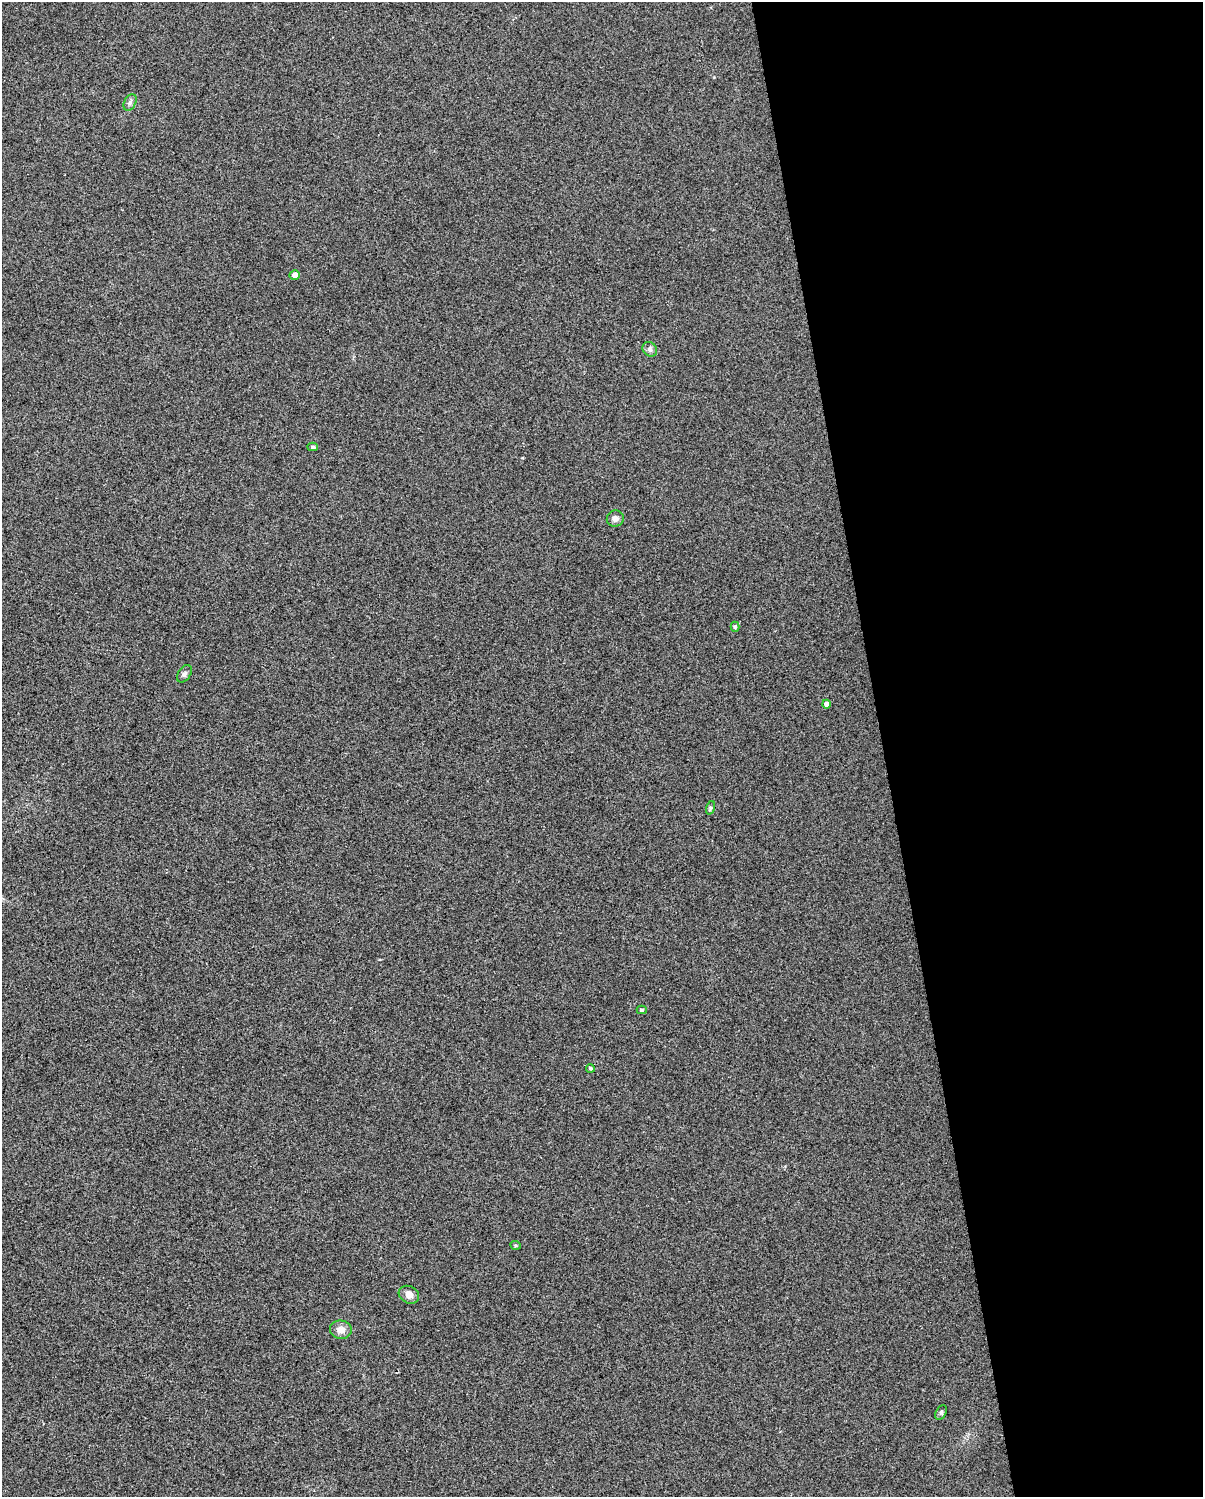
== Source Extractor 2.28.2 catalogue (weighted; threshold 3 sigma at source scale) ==
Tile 8 of 4 x 3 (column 4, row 2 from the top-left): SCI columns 3604-4804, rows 1516-3010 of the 4804 x 4570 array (HDU 1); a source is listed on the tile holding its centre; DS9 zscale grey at full resolution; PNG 1205 x 1499 px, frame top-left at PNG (2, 2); each listed source drawn as its Kron ellipse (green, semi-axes under 4 px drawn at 4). Shown black and unused: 27% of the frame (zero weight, under 3 of 5 exposures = <1% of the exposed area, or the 3 px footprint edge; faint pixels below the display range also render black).
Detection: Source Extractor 2.28.2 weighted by HDU 2 'WHT'; one run over the whole footprint, this tile lists its part. Background 0.0255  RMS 0.035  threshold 0.156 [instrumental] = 3 sigma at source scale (4.5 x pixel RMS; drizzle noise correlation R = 1.50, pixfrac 1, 0.0396/0.0396 arcsec/px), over >= 5 px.
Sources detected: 15; all 15 listed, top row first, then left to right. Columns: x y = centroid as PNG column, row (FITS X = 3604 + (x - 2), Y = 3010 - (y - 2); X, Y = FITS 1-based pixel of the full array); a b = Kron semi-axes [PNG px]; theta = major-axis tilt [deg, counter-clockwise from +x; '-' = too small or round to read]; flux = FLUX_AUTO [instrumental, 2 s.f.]
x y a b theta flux
130 102 9 5 63 10
295 275 5 4 - 18
650 349 8 6 -45 10
313 447 5 4 - 6.3
615 519 8 8 - 15
735 627 5 4 - 5.9
184 674 10 6 54 10
826 704 4 4 - 16
710 808 7 4 71 5.1
642 1010 5 4 - 5.7
590 1068 4 4 - 6.1
516 1245 5 4 - 4.6
409 1295 10 8 -28 22
341 1330 11 9 -7 25
941 1412 8 5 63 6.9